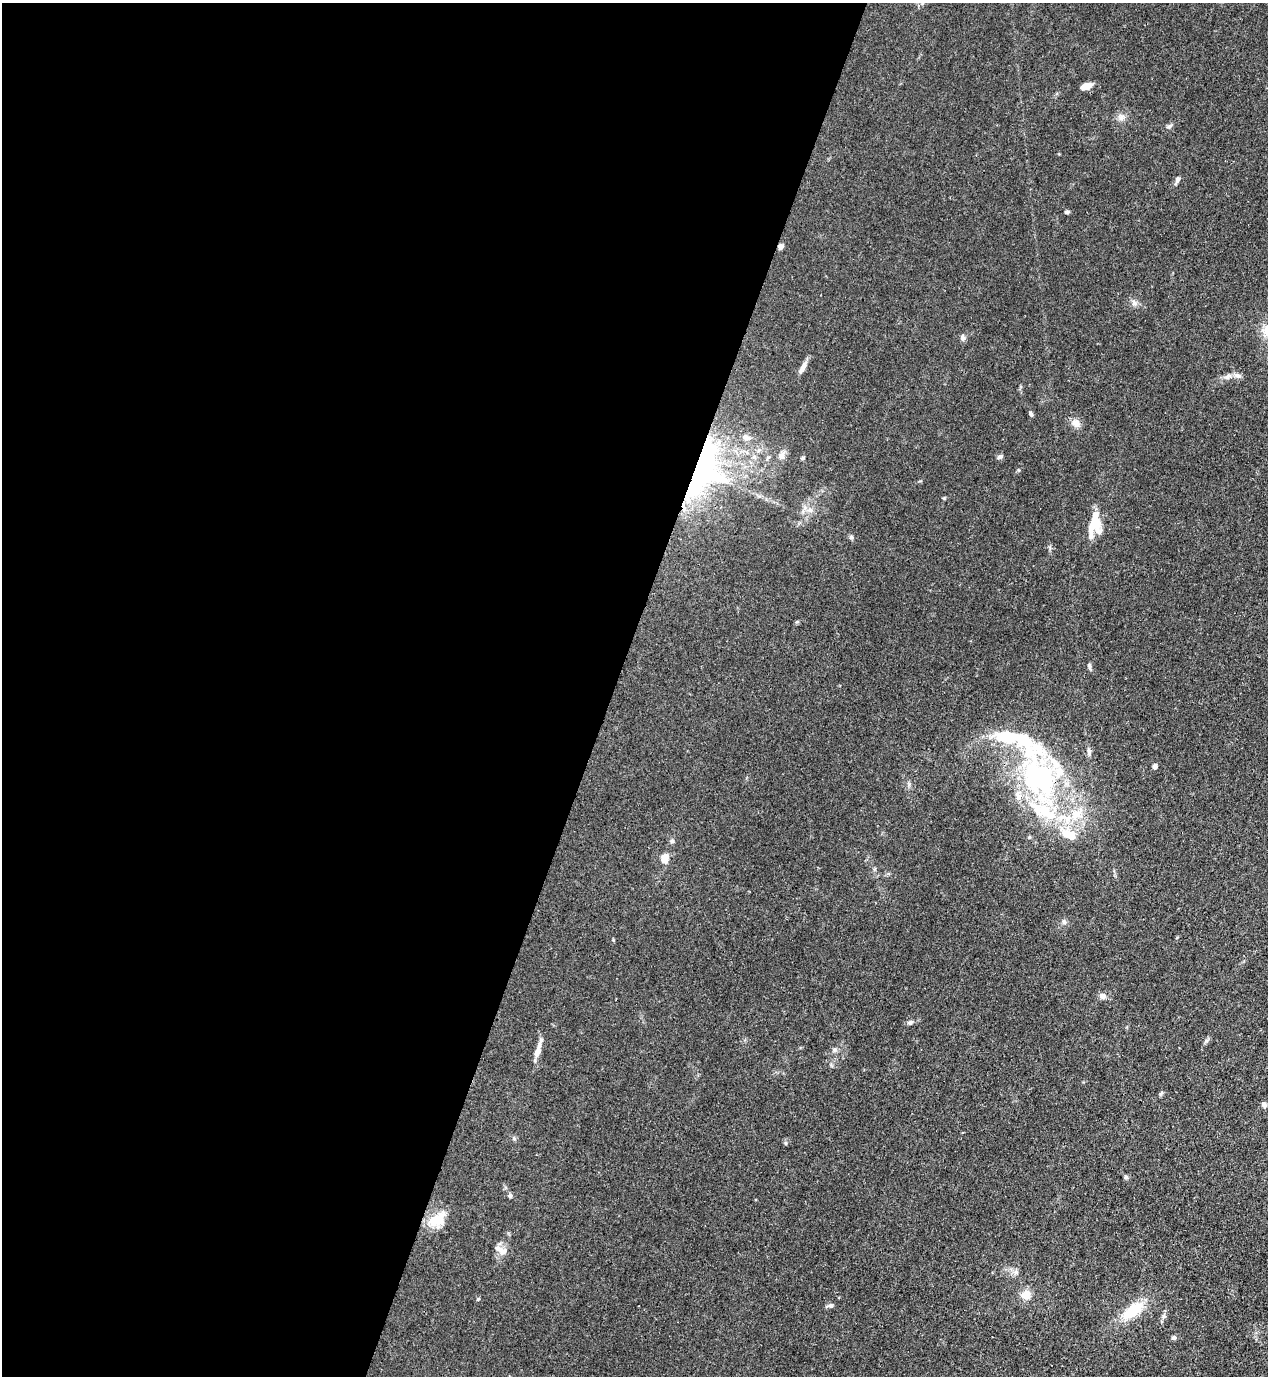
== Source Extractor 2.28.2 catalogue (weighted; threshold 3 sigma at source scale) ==
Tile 5 of 4 x 4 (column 1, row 2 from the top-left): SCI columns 354-1619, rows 2791-4164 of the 5639 x 5578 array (HDU 1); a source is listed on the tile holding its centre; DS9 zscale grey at full resolution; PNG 1270 x 1378 px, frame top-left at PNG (2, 3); no overlay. Shown black and unused: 48% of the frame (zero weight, under 3 of 4 exposures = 7% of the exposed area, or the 3 px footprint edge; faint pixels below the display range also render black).
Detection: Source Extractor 2.28.2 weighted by HDU 2 'WHT'; one run over the whole footprint, this tile lists its part. Background 0.0149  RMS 0.0024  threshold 0.011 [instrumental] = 3 sigma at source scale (4.5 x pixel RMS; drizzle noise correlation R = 1.50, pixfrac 1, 0.05/0.05 arcsec/px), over >= 5 px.
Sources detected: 57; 3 inside a brighter object's white glare — not listed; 9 inside a brighter listed object's ellipse — not listed separately; the other 45 listed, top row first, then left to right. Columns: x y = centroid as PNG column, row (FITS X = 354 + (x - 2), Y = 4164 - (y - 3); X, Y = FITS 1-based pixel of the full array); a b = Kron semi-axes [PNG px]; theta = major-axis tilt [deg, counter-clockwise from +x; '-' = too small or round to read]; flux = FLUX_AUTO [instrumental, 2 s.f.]
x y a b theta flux
1086 86 12 6 18 2.1
1121 117 10 8 -9 1.2
1169 126 8 5 36 0.58
1178 179 9 6 59 0.66
1067 212 6 4 12 0.41
781 247 6 5 - 1.1
1134 303 8 6 -75 0.82
962 337 9 6 -80 0.66
803 366 13 7 62 1.3
1228 376 9 6 45 0.89
1237 376 10 6 -30 0.88
1031 414 7 4 -58 0.46
1076 423 11 10 - 1.5
746 437 11 7 -10 1.3
781 456 10 8 67 1.3
1000 457 6 4 21 0.75
802 458 6 4 28 0.3
703 471 67 35 69 58
1094 523 30 11 74 5.6
851 537 6 5 - 0.45
1089 666 10 4 -78 0.47
1038 749 51 50 - 26
1089 752 11 5 -88 0.76
1155 766 5 5 - 0.85
1040 781 35 28 12 31
1045 812 47 18 -29 16
672 841 6 5 - 0.43
665 858 10 8 78 2.6
1064 922 7 6 - 0.58
1103 996 10 7 -31 0.95
910 1022 10 5 18 0.59
537 1051 15 8 66 1.8
1161 1093 8 3 45 0.32
1264 1104 8 6 -61 0.66
514 1138 6 4 -2 0.35
1125 1177 6 5 - 0.37
510 1196 6 5 - 0.5
437 1219 27 15 35 5.3
502 1251 14 11 12 1.9
1015 1272 8 6 21 0.78
1026 1294 11 10 - 2.5
478 1299 5 4 - 0.26
831 1306 7 6 - 0.56
1133 1311 27 12 38 7.9
1174 1338 6 5 - 0.54
Overlapping masked pixels (flux is a lower limit): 2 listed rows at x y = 781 247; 703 471
Unlisted compact peaks at least as high as the median listed source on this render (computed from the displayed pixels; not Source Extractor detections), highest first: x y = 1206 1041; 835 1050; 786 1143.